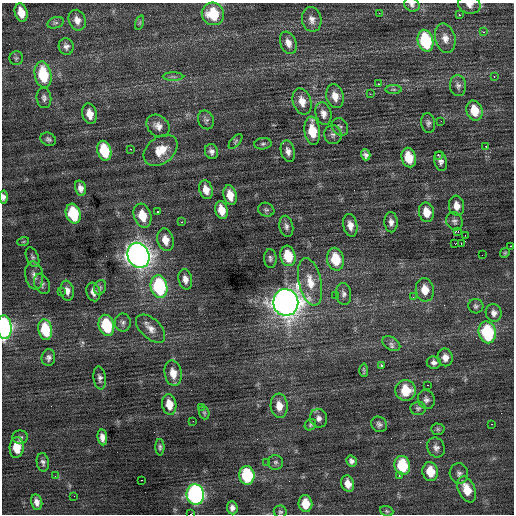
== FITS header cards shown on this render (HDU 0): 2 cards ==
NAXIS1  =                  512 / Axis length
NAXIS2  =                  512 / Axis length

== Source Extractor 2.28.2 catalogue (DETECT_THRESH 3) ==
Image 512 x 512 px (HDU 0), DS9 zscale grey, 1 PNG px = 1 image px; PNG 516 x 516 px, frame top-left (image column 1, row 512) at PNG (2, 3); each listed source drawn as its Kron ellipse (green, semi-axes under 4 px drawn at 4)
Background 0.0955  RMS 0.84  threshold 2.52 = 3 sigma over >= 5 px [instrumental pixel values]
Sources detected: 149; all 149 listed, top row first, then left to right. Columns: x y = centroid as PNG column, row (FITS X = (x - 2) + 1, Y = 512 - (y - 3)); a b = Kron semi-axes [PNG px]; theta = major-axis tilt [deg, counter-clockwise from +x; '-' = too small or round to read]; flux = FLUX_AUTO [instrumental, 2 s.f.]
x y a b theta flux
412 5 8 6 -34 180
469 5 11 9 -12 330
21 12 9 6 -74 810
379 13 2 2 - 110
213 14 11 11 - 1900
459 15 3 2 - 56
312 19 12 9 -79 370
77 20 10 8 -70 390
55 23 8 5 16 140
140 23 7 3 71 71
483 32 3 3 - 100
445 38 15 10 -75 510
425 41 11 7 -76 4100
288 43 11 8 -68 400
66 46 8 7 - 230
16 58 7 6 - 120
43 75 13 8 -80 2700
494 76 2 2 - 160
173 77 10 4 0 130
378 84 3 2 - 340
458 86 10 8 -84 230
394 89 8 4 0 120
370 94 3 2 - 120
335 96 12 8 -74 580
44 98 10 7 -83 220
302 101 13 9 -72 620
475 111 10 8 -73 1100
90 114 10 7 -78 600
323 114 11 8 -77 360
206 120 9 7 -67 170
441 121 2 2 - 39
428 123 10 7 -81 180
158 126 12 10 -42 400
340 127 9 7 -51 180
312 131 14 7 -82 1500
333 135 9 8 - 200
48 139 8 6 -27 160
235 141 9 4 50 110
263 144 8 5 7 140
486 146 2 2 - 340
130 149 3 2 - 800
161 150 19 13 38 1100
104 151 10 7 -75 2600
211 151 8 6 -71 230
288 151 11 7 -76 290
366 155 5 4 - 190
438 155 2 2 - 540
409 158 10 7 -75 1300
441 161 10 6 -76 230
80 188 8 5 -75 290
206 190 9 6 -73 510
230 195 10 6 -77 730
3 197 6 4 -87 190
456 206 10 7 -83 470
221 210 9 6 -76 740
266 210 8 6 -19 120
158 212 3 3 - 150
426 212 10 7 -78 830
73 214 10 7 -75 3000
142 216 12 8 -73 1200
454 221 9 8 - 200
181 222 3 2 - 240
391 222 10 6 -87 260
350 225 11 7 -78 450
286 226 11 7 -80 220
458 231 4 3 - 110
465 235 2 2 - 5900
165 240 11 8 -75 630
23 242 6 4 19 63
455 244 3 2 - 140
461 244 3 2 - 240
511 246 3 2 - 330
505 253 5 4 - 70
138 255 13 10 -67 45000
482 255 2 2 - 24
288 256 10 7 -75 1700
32 257 10 6 -67 150
270 258 9 6 -87 160
335 259 11 8 -77 1700
34 275 14 9 -80 350
185 279 10 6 -77 340
310 282 24 11 -77 1100
42 284 10 7 -68 190
100 287 7 5 69 130
159 287 11 8 -77 6200
425 290 12 9 -82 870
61 291 2 2 - 200
67 291 10 6 -81 320
93 292 9 7 -73 330
344 294 11 7 -84 230
335 295 2 2 - 470
413 297 3 3 - 42
286 302 13 12 - 65000
476 306 7 7 - 150
494 313 9 8 - 290
123 323 9 8 - 190
106 325 11 7 -75 3100
4 327 12 7 -86 10000
151 329 17 10 -43 520
45 330 10 7 -79 1900
487 332 11 8 -77 4000
391 344 10 6 -32 200
445 357 9 7 -79 390
48 358 8 7 - 200
434 362 7 6 - 220
381 365 3 3 - 160
364 370 7 2 -88 81
173 373 13 8 -80 680
100 378 11 6 -82 210
427 385 2 2 - 78
406 390 10 10 - 1500
426 399 9 8 - 220
169 404 10 7 -79 820
279 406 12 8 -85 660
201 407 2 2 - 120
418 408 7 7 - 140
204 413 7 5 -69 98
319 418 9 8 - 280
193 421 2 2 - 65
379 424 8 7 - 180
491 424 3 2 - 180
310 425 6 5 - 99
438 429 7 5 -2 110
20 437 8 6 1 130
102 437 8 5 -84 310
17 447 10 7 85 970
160 447 8 4 -90 120
436 448 10 8 -61 260
351 461 5 5 - 180
43 462 9 6 -80 170
267 462 3 2 - 72
275 462 7 7 - 160
402 465 9 7 -80 2600
430 472 9 8 - 1200
459 473 10 9 - 240
247 475 9 7 -82 4100
55 476 3 3 - 70
399 476 3 2 - 110
141 480 2 2 - 250
348 484 8 6 -72 510
467 489 14 8 -66 960
195 495 10 9 - 16000
74 496 2 2 - 380
37 502 8 5 -78 310
305 504 8 7 - 1000
232 508 6 5 - 230
387 511 7 5 -22 95
280 512 6 6 - 110
191 514 2 2 - 4600
At the frame edge (FLAGS 8, measured only in part): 5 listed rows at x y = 412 5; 469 5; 3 197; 4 327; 191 514